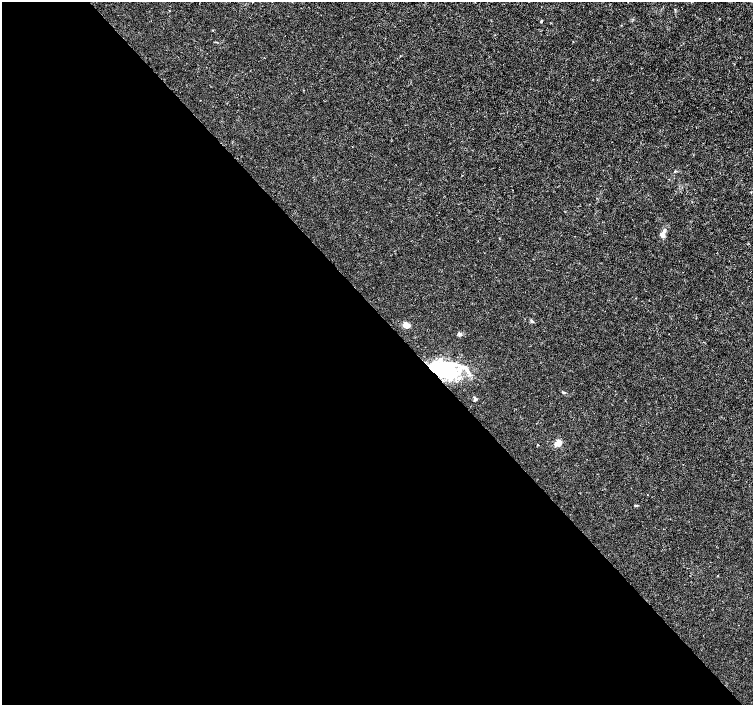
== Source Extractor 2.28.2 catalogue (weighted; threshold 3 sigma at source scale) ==
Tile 9 of 4 x 4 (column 1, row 3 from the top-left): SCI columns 6-1507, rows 1616-3020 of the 6012 x 5974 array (HDU 1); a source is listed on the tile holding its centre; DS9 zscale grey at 2 x 2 block average (1 PNG px = mean of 2 x 2 image px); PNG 755 x 707 px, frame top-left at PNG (2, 2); no overlay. Shown black and unused: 55% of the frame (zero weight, under 3 of 4 exposures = <1% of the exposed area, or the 3 px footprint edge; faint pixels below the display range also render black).
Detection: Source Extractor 2.28.2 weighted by HDU 2 'WHT'; one run over the whole footprint, this tile lists its part. Background 0.00115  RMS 0.0013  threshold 0.00601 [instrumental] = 3 sigma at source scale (4.5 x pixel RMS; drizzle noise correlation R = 1.50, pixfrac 1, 0.0396/0.0396 arcsec/px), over >= 5 px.
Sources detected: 14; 1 inside a brighter object's white glare — not listed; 1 coinciding with a brighter row at this scale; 2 inside a brighter listed object's ellipse — not listed separately; the other 10 listed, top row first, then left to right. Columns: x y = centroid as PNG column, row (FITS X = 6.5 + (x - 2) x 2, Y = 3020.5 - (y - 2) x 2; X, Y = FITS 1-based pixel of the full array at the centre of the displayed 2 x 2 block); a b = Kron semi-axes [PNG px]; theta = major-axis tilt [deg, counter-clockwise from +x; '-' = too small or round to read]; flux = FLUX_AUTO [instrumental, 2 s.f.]
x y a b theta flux
541 22 3 3 - 0.29
662 234 7 5 16 1.2
531 321 5 3 - 0.49
407 326 7 4 0 2.2
459 334 5 4 - 0.72
447 369 30 19 -18 23
563 393 4 3 - 0.32
476 399 6 3 -38 0.52
558 443 7 5 65 3.4
636 505 5 2 - 0.32
Overlapping masked pixels (flux is a lower limit): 1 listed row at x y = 447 369